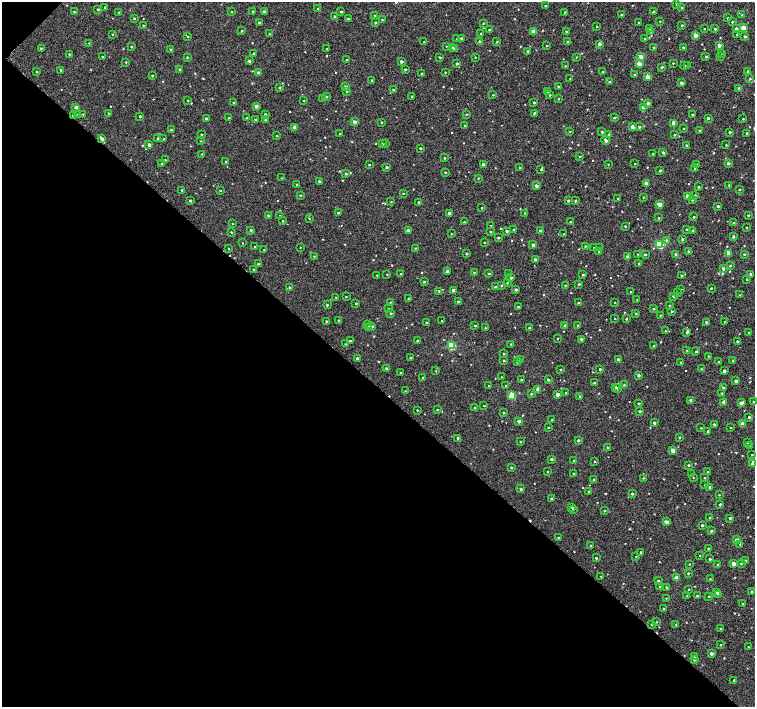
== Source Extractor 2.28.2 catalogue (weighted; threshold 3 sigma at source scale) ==
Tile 9 of 4 x 4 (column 1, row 3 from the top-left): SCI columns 33-1538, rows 1664-3072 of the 6054 x 6051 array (HDU 1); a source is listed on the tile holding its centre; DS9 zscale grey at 2 x 2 block average (1 PNG px = mean of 2 x 2 image px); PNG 757 x 709 px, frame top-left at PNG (2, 2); each listed source drawn as its Kron ellipse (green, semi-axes under 4 px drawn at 4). Shown black and unused: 46% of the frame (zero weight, under 2 of 3 exposures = <1% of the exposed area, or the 3 px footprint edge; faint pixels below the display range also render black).
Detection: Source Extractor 2.28.2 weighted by HDU 2 'WHT'; one run over the whole footprint, this tile lists its part. Background 0.00541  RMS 0.0055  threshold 0.0246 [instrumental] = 3 sigma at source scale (4.5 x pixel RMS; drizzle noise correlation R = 1.50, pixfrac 1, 0.0396/0.0396 arcsec/px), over >= 5 px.
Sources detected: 645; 2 cosmic-ray / hot-pixel residue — neither listed nor drawn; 1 coinciding with a brighter row at this scale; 1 inside a brighter listed object's ellipse — not listed separately; of the other 641, all 500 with FLUX_AUTO >= 0.667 (the completeness limit of this list) listed and drawn (141 fainter detections not listed), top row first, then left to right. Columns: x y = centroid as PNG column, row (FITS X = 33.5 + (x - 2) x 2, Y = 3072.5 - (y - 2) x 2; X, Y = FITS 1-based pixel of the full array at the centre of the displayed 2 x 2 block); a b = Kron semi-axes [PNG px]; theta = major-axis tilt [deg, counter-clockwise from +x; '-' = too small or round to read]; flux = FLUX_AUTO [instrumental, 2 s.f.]
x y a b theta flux
677 4 2 2 - 2
545 6 2 2 - 1.6
105 7 2 2 - 1
682 8 2 2 - 2.2
98 9 2 2 - 1.4
318 9 2 2 - 2
74 12 2 2 - 1
119 12 2 2 - 0.91
231 12 2 2 - 1
253 12 2 2 - 1.8
264 12 2 2 - 3.1
341 12 2 2 - 1.4
565 12 2 2 - 0.75
653 12 2 2 - 1.5
374 15 2 2 - 1.3
621 15 2 2 - 1.9
742 15 3 2 - 1.1
335 16 2 2 - 2.1
134 18 2 2 - 1.4
728 18 2 2 - 1.2
348 19 2 2 - 1.7
382 20 2 2 - 0.78
660 21 2 2 - 0.76
375 22 2 2 - 1.5
732 22 2 2 - 1.3
259 23 2 2 - 3
483 23 3 2 - 0.91
638 23 2 2 - 0.93
143 25 3 2 - 0.68
682 25 2 2 - 1.4
597 26 2 2 - 0.99
743 28 3 2 - 12
650 29 2 2 - 1.1
704 29 2 2 - 0.73
715 29 2 2 - 1.3
736 29 2 2 - 2.9
489 30 2 2 - 2.2
242 31 3 2 - 1.3
533 31 2 2 - 19
651 31 3 2 - 1.4
566 32 3 2 - 1.1
481 33 2 2 - 1.1
112 34 3 2 - 0.94
269 34 2 2 - 0.69
737 34 2 2 - 0.96
695 35 2 2 - 8.9
745 36 3 2 - 2.1
188 37 2 2 - 0.73
461 38 3 2 - 1.1
457 39 2 2 - 0.96
645 39 2 2 - 1.6
479 41 3 2 - 1.7
424 42 2 2 - 0.86
497 42 3 2 - 1
568 42 2 2 - 5.4
89 43 2 2 - 0.76
599 44 3 2 - 4.1
719 45 2 2 - 7.2
446 46 2 2 - 0.95
547 46 2 2 - 1.2
131 47 2 2 - 1.1
452 47 3 2 - 0.93
683 47 2 2 - 1.8
41 48 3 2 - 0.98
654 48 2 2 - 1.8
171 49 2 2 - 1.4
327 49 2 2 - 0.75
454 49 2 2 - 1.7
528 51 2 2 - 1.6
254 53 2 2 - 1.1
722 53 2 2 - 0.74
69 54 2 2 - 0.83
720 56 2 2 - 0.68
103 57 2 2 - 2.5
187 57 2 2 - 1.3
440 57 3 2 - 1.1
475 57 2 2 - 0.74
576 57 2 2 - 0.87
641 57 2 2 - 16
706 57 2 2 - 1.6
347 60 2 2 - 1.8
249 61 3 2 - 2.4
401 61 2 2 - 3.8
126 62 2 2 - 0.81
673 63 2 2 - 1
457 64 2 2 - 1.6
639 64 2 2 - 12
684 65 2 2 - 0.76
565 66 2 2 - 0.83
688 66 2 2 - 2
662 67 3 2 - 1.7
180 69 2 2 - 2.3
405 69 2 2 - 1.7
61 70 3 2 - 1.6
36 71 2 2 - 1.1
748 71 2 2 - 2.6
445 72 2 2 - 0.9
603 72 3 2 - 1
258 73 2 2 - 4.5
422 74 2 2 - 1.4
152 75 2 2 - 1.1
635 75 3 3 - 1.6
648 77 2 2 - 13
570 78 2 2 - 0.74
750 79 2 2 - 0.86
372 80 2 2 - 0.99
610 82 3 2 - 1.3
681 83 2 2 - 4.5
558 86 2 2 - 1.1
279 87 2 2 - 1.5
346 87 2 2 - 4.1
738 88 3 2 - 1.1
393 90 2 2 - 1.2
347 91 3 2 - 1.2
547 91 2 2 - 4.5
493 95 2 2 - 0.97
550 95 3 2 - 0.86
327 97 2 2 - 1.5
412 97 2 2 - 1.3
322 99 2 2 - 0.97
558 99 2 2 - 0.85
188 100 2 2 - 0.94
304 101 2 2 - 0.91
534 102 2 2 - 1.5
234 103 3 3 - 1.1
648 103 2 2 - 3.4
256 106 2 2 - 5.5
76 107 3 2 - 5.1
643 107 2 2 - 10
108 113 2 2 - 0.79
534 113 2 2 - 1.4
78 114 3 2 - 0.85
83 114 2 2 - 0.75
265 114 2 2 - 1.9
466 114 2 2 - 0.86
692 115 2 2 - 1.2
73 116 2 2 - 1.4
140 116 2 2 - 1.7
614 117 2 2 - 2
206 118 2 2 - 2.4
229 118 2 2 - 0.79
247 118 2 2 - 0.99
708 118 2 2 - 2.1
743 119 3 2 - 0.82
255 120 3 2 - 0.95
265 120 2 2 - 1.7
355 122 2 2 - 6.8
382 122 2 2 - 1.2
674 124 3 2 - 21
464 125 2 2 - 1.2
295 127 2 2 - 7.8
633 127 2 2 - 10
639 127 2 2 - 1.9
684 128 2 2 - 0.73
171 130 2 2 - 1.1
700 130 2 2 - 1.6
570 131 3 2 - 0.88
602 132 2 2 - 1.8
730 132 2 2 - 2.7
747 133 2 2 - 2.2
340 134 2 2 - 1.5
609 134 3 2 - 2.9
201 135 2 2 - 1.1
674 135 2 2 - 1.1
276 136 2 2 - 0.98
158 138 4 3 - 1.8
102 139 4 2 - 6.2
164 139 2 2 - 0.85
606 140 4 2 - 3.1
200 141 2 2 - 0.67
385 143 2 2 - 1.1
382 144 3 2 - 0.92
149 145 2 2 - 5
686 145 2 2 - 1.3
726 145 2 2 - 0.79
420 148 2 2 - 2.1
663 152 3 3 - 1.9
202 154 2 2 - 0.76
653 154 2 2 - 0.68
579 157 2 2 - 0.75
445 158 2 2 - 1.2
165 160 2 2 - 1.1
226 162 2 2 - 1.5
635 163 2 2 - 0.84
728 163 2 2 - 3.5
162 164 3 2 - 0.86
483 164 2 2 - 4.5
369 165 2 2 - 0.81
608 165 2 2 - 0.68
696 165 2 2 - 1.9
387 167 2 2 - 2.3
520 168 2 2 - 0.94
695 169 2 2 - 1.6
541 170 3 2 - 1
660 170 2 2 - 2.6
445 172 2 2 - 1.4
346 173 3 2 - 1.6
282 178 3 2 - 0.82
478 178 2 2 - 0.76
319 181 2 2 - 2.3
646 183 2 2 - 7.2
297 185 2 2 - 2.2
729 185 2 2 - 0.9
536 186 2 2 - 5.4
698 187 2 2 - 1.7
739 189 2 2 - 1.3
182 190 2 2 - 1.3
220 191 2 2 - 1
403 193 2 2 - 0.8
300 195 3 2 - 1.1
695 195 2 2 - 1.7
687 196 2 2 - 5.2
643 197 3 2 - 0.82
618 198 2 2 - 0.84
568 200 2 2 - 2.2
692 200 2 2 - 1.9
190 201 2 2 - 2.6
575 201 2 2 - 1.8
391 202 2 2 - 0.69
419 202 2 2 - 3.7
659 204 3 2 - 12
718 206 2 2 - 2.7
482 208 2 2 - 0.92
338 213 2 2 - 1.5
449 213 2 2 - 5.3
525 213 3 2 - 0.83
268 215 2 2 - 1.9
748 215 2 2 - 1.4
280 216 2 2 - 0.91
694 217 2 2 - 1.5
309 218 2 2 - 0.92
659 218 2 2 - 1.1
282 221 2 2 - 1.1
464 222 2 2 - 1.2
570 222 2 2 - 1.2
734 223 2 2 - 1.5
233 224 2 2 - 0.73
491 226 2 2 - 0.72
625 226 2 2 - 1.4
746 228 2 2 - 0.98
686 229 2 2 - 0.99
251 230 2 2 - 2.5
514 230 2 2 - 1.2
540 230 2 2 - 1.7
408 231 2 2 - 8.2
507 231 2 2 - 2.7
693 231 3 2 - 1.2
231 232 2 2 - 1
490 232 2 2 - 1.4
451 234 2 2 - 0.81
564 234 2 2 - 0.7
733 237 2 2 - 2.2
498 238 2 2 - 1.9
682 239 2 2 - 2
666 240 3 3 - 1.5
484 242 2 2 - 0.76
243 243 2 2 - 0.76
660 244 3 3 - 76
533 245 2 2 - 3.6
255 246 2 2 - 1.6
585 246 2 2 - 0.89
300 247 2 2 - 0.68
228 248 2 2 - 0.95
415 248 2 2 - 0.85
594 248 2 2 - 0.94
599 248 2 2 - 1.2
264 250 2 2 - 0.79
598 251 2 2 - 1.2
688 251 3 2 - 1.3
729 253 2 2 - 16
466 254 2 2 - 1.9
638 254 2 2 - 0.7
676 254 2 2 - 3.1
744 254 3 2 - 1.4
645 255 2 2 - 1.4
314 256 2 2 - 0.84
628 257 2 2 - 6.8
535 259 2 2 - 4.1
258 264 2 2 - 1.5
639 264 2 2 - 1.8
730 266 3 2 - 1.2
254 269 3 2 - 1.3
723 269 2 2 - 3
447 271 2 2 - 5.5
474 272 2 2 - 0.93
401 273 2 2 - 0.83
387 274 2 2 - 0.75
489 274 2 2 - 1.3
508 274 2 2 - 0.97
750 274 2 2 - 1.9
377 275 2 2 - 0.67
583 275 2 2 - 1.2
681 276 2 2 - 0.86
511 278 2 2 - 2.3
747 280 3 2 - 0.94
424 282 3 2 - 1.3
507 283 2 2 - 0.94
579 284 2 2 - 1.6
501 285 3 2 - 1.3
565 285 2 2 - 0.82
290 287 2 2 - 2.8
495 287 2 2 - 1.6
711 288 2 2 - 1.3
681 289 2 2 - 0.88
453 290 2 2 - 6.8
516 290 2 2 - 3.3
439 291 2 2 - 1.1
631 292 2 2 - 0.8
678 293 2 2 - 0.78
739 295 2 2 - 0.79
673 296 3 2 - 2
336 297 2 2 - 0.81
346 297 2 2 - 0.82
408 298 2 2 - 1.7
637 300 2 2 - 0.67
390 302 2 2 - 0.83
458 302 3 2 - 1.4
356 303 2 2 - 1
578 303 4 2 - 1
615 303 2 2 - 1.2
327 305 2 2 - 1.4
669 305 2 2 - 0.7
518 307 2 2 - 1.3
389 309 2 2 - 0.84
653 309 3 2 - 1.2
672 311 2 2 - 2.1
391 313 3 2 - 1.3
636 313 3 3 - 0.99
660 315 2 2 - 0.69
615 319 2 2 - 0.74
626 319 2 2 - 1.3
338 320 2 2 - 0.94
442 320 2 2 - 0.69
326 321 2 2 - 1
426 322 2 2 - 0.88
706 322 2 2 - 1.6
725 322 2 2 - 0.68
368 324 3 2 - 1.6
565 325 2 2 - 2.3
578 325 2 2 - 0.79
372 326 2 2 - 2.2
475 326 2 2 - 1.4
368 327 3 2 - 2
485 328 3 2 - 1.1
529 328 2 2 - 1.2
665 331 2 2 - 1
749 332 2 2 - 0.97
687 333 3 2 - 1.4
557 339 2 2 - 0.96
581 339 2 2 - 2.2
350 341 2 2 - 1.5
417 341 2 2 - 0.97
737 341 2 2 - 1.4
345 344 2 2 - 0.75
511 344 2 2 - 0.83
452 346 3 3 - 60
654 346 3 2 - 1
687 350 2 2 - 0.87
696 351 2 2 - 2
504 354 2 2 - 1.1
708 356 2 2 - 0.74
357 358 2 2 - 2.5
410 358 2 2 - 1.2
618 359 2 2 - 2.2
504 360 2 2 - 1.6
520 360 2 2 - 1.2
733 360 2 2 - 0.79
517 362 2 2 - 3.3
719 362 2 2 - 0.72
681 363 2 2 - 1.2
386 368 2 2 - 2.1
600 369 2 2 - 2.1
701 369 2 2 - 0.95
561 370 2 2 - 1.3
436 371 2 2 - 0.7
724 371 2 2 - 3.7
400 373 2 2 - 0.88
638 375 2 2 - 3.4
423 377 2 2 - 1.2
501 377 2 2 - 1
521 380 3 2 - 1.2
548 380 2 2 - 2.3
736 381 2 2 - 3.3
594 383 2 2 - 1.1
505 385 2 2 - 0.68
624 385 3 2 - 1.4
489 386 2 2 - 0.9
616 387 2 2 - 1.3
723 388 2 2 - 1.5
618 389 2 2 - 2.3
538 390 2 2 - 9.4
405 391 2 2 - 0.77
566 393 2 2 - 0.74
722 393 2 2 - 0.96
531 394 2 2 - 1.2
558 394 2 2 - 7.2
512 396 3 3 - 45
580 396 3 2 - 1.7
691 400 2 2 - 5.6
724 402 2 2 - 6
754 402 2 2 - 1.6
639 403 2 2 - 1.7
741 403 2 2 - 5.8
484 406 2 2 - 0.77
474 407 2 2 - 0.96
417 410 2 2 - 0.91
437 410 2 2 - 1.1
640 411 2 2 - 1.7
504 413 2 2 - 1.3
749 417 2 2 - 2.3
552 420 2 2 - 1
519 421 2 2 - 5.4
654 423 2 2 - 3.4
714 424 2 2 - 2
742 424 2 2 - 13
548 427 2 2 - 0.97
701 428 2 2 - 0.8
731 428 2 2 - 0.94
708 431 2 2 - 2.2
680 437 3 2 - 1
458 438 2 2 - 3
578 440 2 2 - 2.6
520 442 2 2 - 0.92
747 443 2 2 - 0.69
749 445 2 2 - 1.2
607 447 3 2 - 1
673 450 2 2 - 11
752 455 2 2 - 0.93
551 459 2 2 - 2.9
574 461 2 2 - 1
595 462 2 2 - 0.79
752 464 3 2 - 2
689 465 2 2 - 1.5
511 467 2 2 - 1.3
547 472 2 2 - 1.4
708 472 2 2 - 1.3
691 473 2 2 - 0.8
574 474 2 2 - 2.3
643 478 2 2 - 0.89
693 478 2 2 - 0.78
704 478 2 2 - 0.86
594 480 2 2 - 1.9
705 485 2 2 - 0.7
710 487 2 2 - 2.6
521 489 2 2 - 3.2
589 492 2 2 - 1.2
632 494 2 2 - 2.5
719 495 2 2 - 0.82
551 499 2 2 - 1.9
720 504 2 2 - 1.8
572 507 2 2 - 0.8
573 509 2 2 - 1.3
604 511 2 2 - 1.1
710 518 2 2 - 2.8
730 518 2 2 - 2.2
666 522 2 2 - 6.6
702 525 2 2 - 2.4
711 531 2 2 - 2.2
558 538 2 2 - 1
737 540 2 2 - 8.5
740 544 2 2 - 0.86
591 545 2 2 - 1
708 548 2 2 - 1.2
641 552 2 2 - 1.9
636 556 2 2 - 0.73
700 556 2 2 - 0.86
596 558 2 2 - 1.4
710 559 2 2 - 2.4
745 560 2 2 - 1.7
733 563 2 2 - 9.6
741 563 2 2 - 1.3
689 564 2 2 - 0.88
718 565 2 2 - 2.9
688 573 2 2 - 1.4
601 576 2 2 - 0.9
676 578 2 2 - 15
710 579 2 2 - 0.8
658 581 2 2 - 1.7
659 586 2 2 - 1.3
666 587 2 2 - 1.1
689 589 2 2 - 1
751 591 2 2 - 2.1
717 592 3 2 - 3.8
718 594 2 2 - 2.1
687 596 2 2 - 0.78
697 596 2 2 - 1.7
709 596 2 2 - 1.4
666 598 2 2 - 0.71
743 604 2 2 - 1.4
663 609 2 2 - 1.4
656 622 2 2 - 0.77
652 624 2 2 - 1.2
676 624 2 2 - 1.1
721 629 2 2 - 1.3
721 645 2 2 - 0.92
748 647 2 2 - 1.3
712 653 2 2 - 4.9
695 657 2 2 - 1.5
694 659 2 2 - 3.5
734 680 2 2 - 1.5
Overlapping masked pixels (flux is a lower limit): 2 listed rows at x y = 73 116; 102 139
Isophote crosses this tile's border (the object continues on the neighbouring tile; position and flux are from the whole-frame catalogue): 1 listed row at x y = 754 402